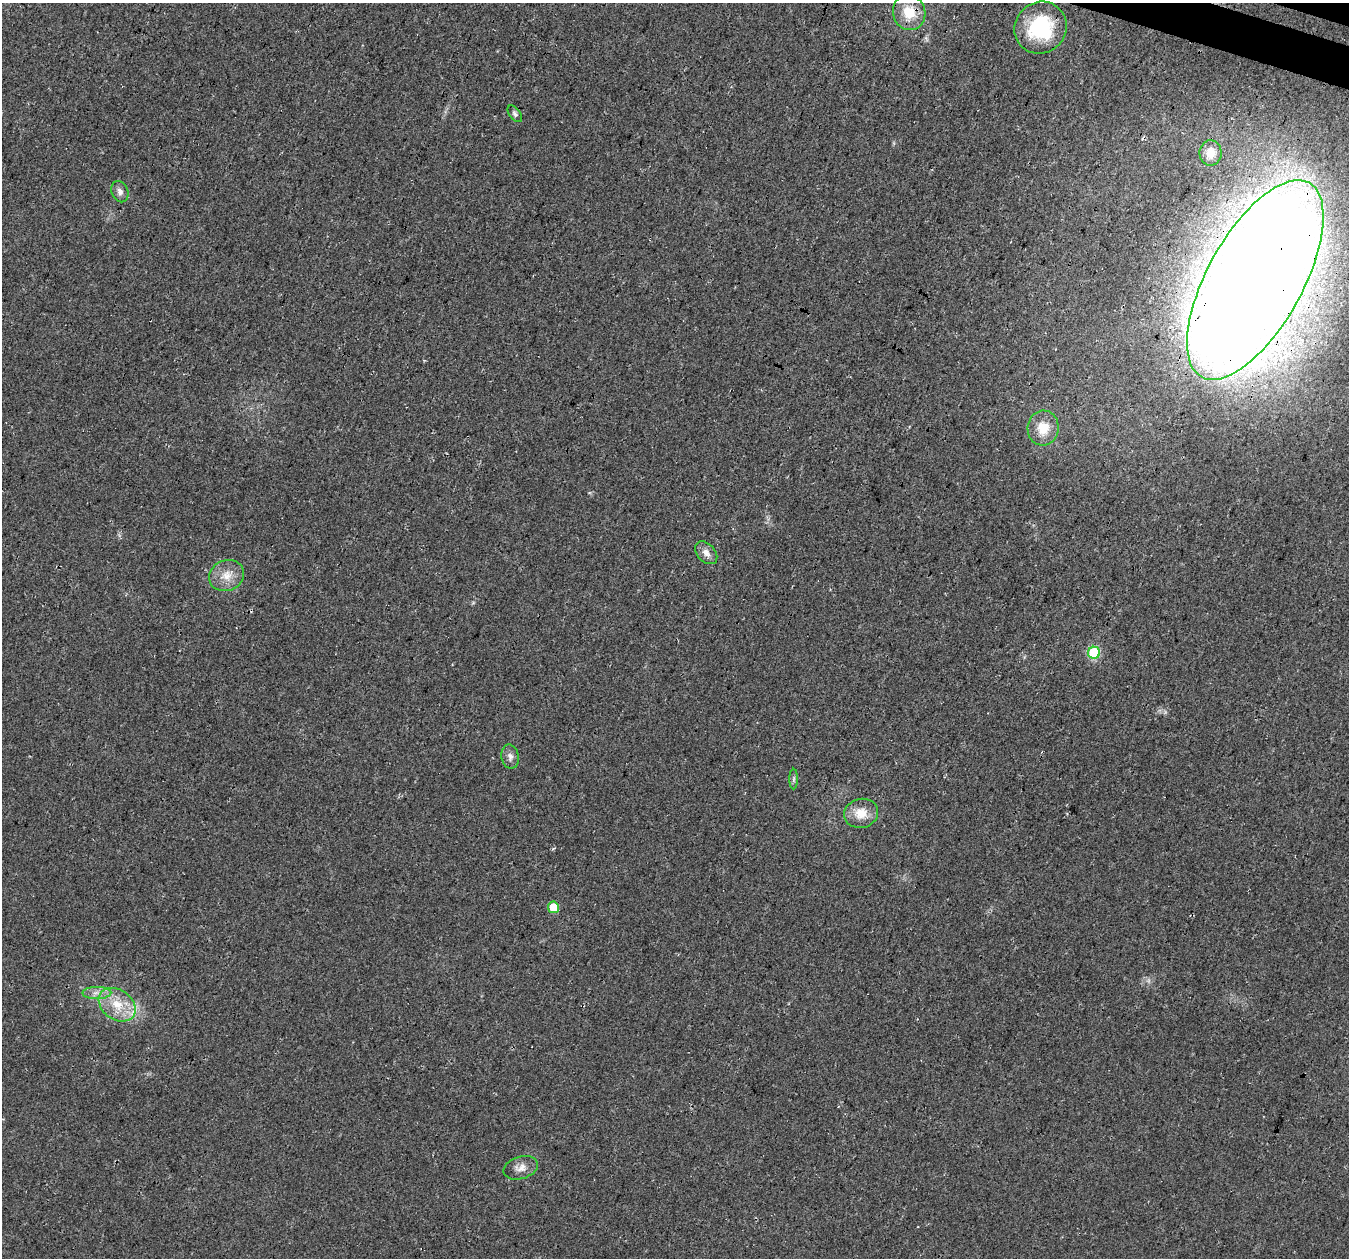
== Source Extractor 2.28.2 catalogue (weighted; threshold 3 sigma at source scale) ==
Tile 10 of 4 x 4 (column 2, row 3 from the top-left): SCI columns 1379-2725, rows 1589-2844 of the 5441 x 5625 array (HDU 1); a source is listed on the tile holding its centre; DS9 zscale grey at full resolution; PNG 1351 x 1260 px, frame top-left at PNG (2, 3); each listed source drawn as its Kron ellipse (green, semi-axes under 4 px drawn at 4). Shown black and unused: <1% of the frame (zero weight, under 3 of 4 exposures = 5% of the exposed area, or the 3 px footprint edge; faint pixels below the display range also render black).
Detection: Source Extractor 2.28.2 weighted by HDU 2 'WHT'; one run over the whole footprint, this tile lists its part. Background 0.0374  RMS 0.0076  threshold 0.0344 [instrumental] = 3 sigma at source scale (4.5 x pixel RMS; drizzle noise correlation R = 1.50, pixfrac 1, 0.0396/0.0396 arcsec/px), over >= 5 px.
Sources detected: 18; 1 inside a brighter listed object's ellipse — not listed separately; the other 17 listed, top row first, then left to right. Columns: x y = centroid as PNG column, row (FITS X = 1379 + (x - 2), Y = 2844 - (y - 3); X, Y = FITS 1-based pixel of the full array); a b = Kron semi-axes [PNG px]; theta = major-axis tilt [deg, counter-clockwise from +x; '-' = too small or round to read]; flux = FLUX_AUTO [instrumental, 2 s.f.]
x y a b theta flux
909 12 18 16 -71 19
1041 28 27 25 41 55
515 114 9 5 -53 2
1210 153 13 11 87 9.6
120 192 11 8 -68 3.9
1255 280 111 47 61 2800
1043 428 17 15 85 17
706 553 13 9 -47 5.3
226 576 18 15 23 12
1094 653 6 6 - 62
510 757 12 8 -79 4
794 779 10 4 90 1.7
861 813 17 14 14 14
553 907 6 5 - 15
97 993 14 6 0 5.4
117 1005 20 15 -36 20
521 1168 18 11 17 6.7
Overlapping masked pixels (flux is a lower limit): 1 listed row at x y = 1255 280